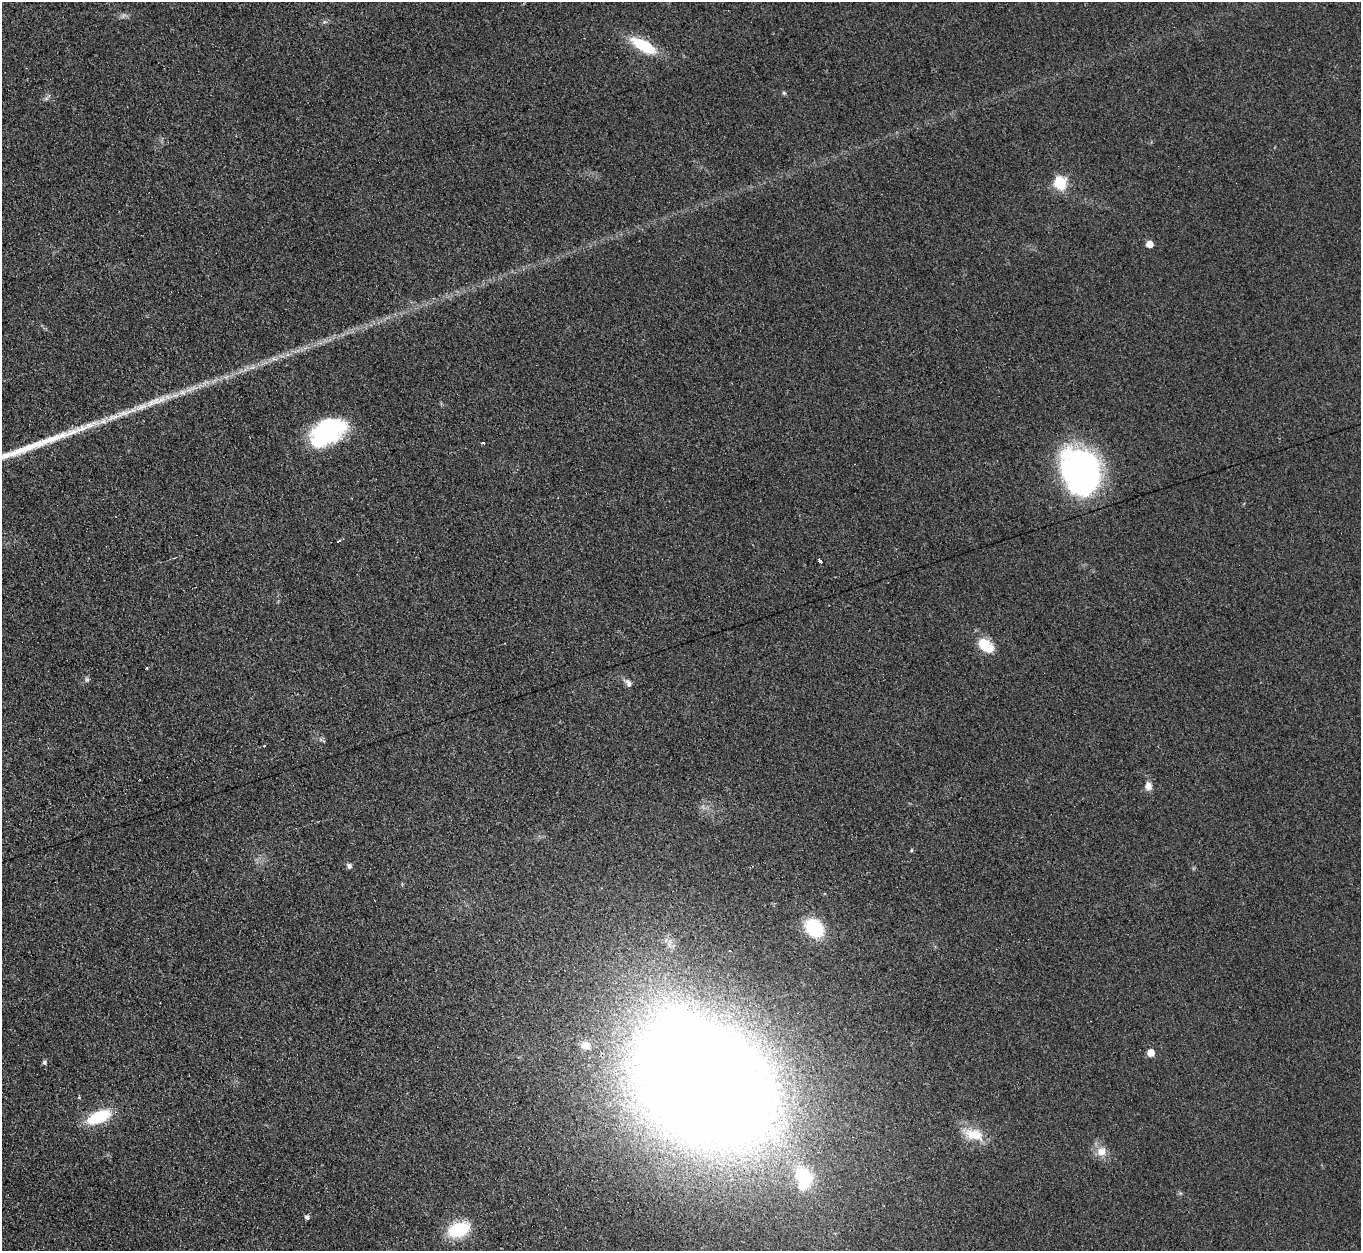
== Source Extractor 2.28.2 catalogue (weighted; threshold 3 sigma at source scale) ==
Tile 7 of 4 x 4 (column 3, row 2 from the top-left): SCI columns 2735-4093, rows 2778-4026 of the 5460 x 5421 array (HDU 1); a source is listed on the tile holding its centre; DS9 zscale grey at full resolution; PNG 1363 x 1253 px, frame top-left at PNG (2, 2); no overlay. Shown black and unused: <1% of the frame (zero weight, under 2 of 3 exposures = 2% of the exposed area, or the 3 px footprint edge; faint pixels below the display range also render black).
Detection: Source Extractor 2.28.2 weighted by HDU 2 'WHT'; one run over the whole footprint, this tile lists its part. Background 0.0959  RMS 0.012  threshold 0.0519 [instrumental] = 3 sigma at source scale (4.5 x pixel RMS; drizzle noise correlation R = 1.50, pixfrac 1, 0.05/0.05 arcsec/px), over >= 5 px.
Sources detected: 33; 3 inside a brighter object's white glare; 2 cosmic-ray / hot-pixel residue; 1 long thin detection or spike segment (spike, bleed or trail) — not listed; the other 27 listed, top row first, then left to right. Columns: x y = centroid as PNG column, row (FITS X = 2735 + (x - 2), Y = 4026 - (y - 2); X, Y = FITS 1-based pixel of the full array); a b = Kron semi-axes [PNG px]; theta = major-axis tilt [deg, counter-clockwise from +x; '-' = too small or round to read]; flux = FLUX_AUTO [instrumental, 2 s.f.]
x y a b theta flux
644 46 29 11 -29 53
784 93 5 5 - 1.8
1060 183 6 6 - 130
1149 244 5 5 - 19
323 435 47 21 23 110
483 443 3 3 - 3.5
1081 471 44 36 -72 310
338 541 4 3 - 17
820 560 4 3 - 35
985 645 19 11 -43 30
147 668 3 3 - 1.1
87 679 7 5 -44 2.3
628 683 11 7 -63 4.9
1148 786 9 8 - 7.5
911 850 5 4 - 1.5
349 866 7 6 - 3.3
814 928 17 14 -45 71
586 1045 11 9 0 8.8
1151 1053 5 5 - 17
44 1062 6 5 - 2.7
702 1084 102 69 -35 3400
99 1117 26 12 25 50
974 1134 26 14 -15 28
1101 1151 13 12 - 13
804 1175 31 21 -42 68
307 1217 5 5 - 3.6
459 1230 27 15 21 50